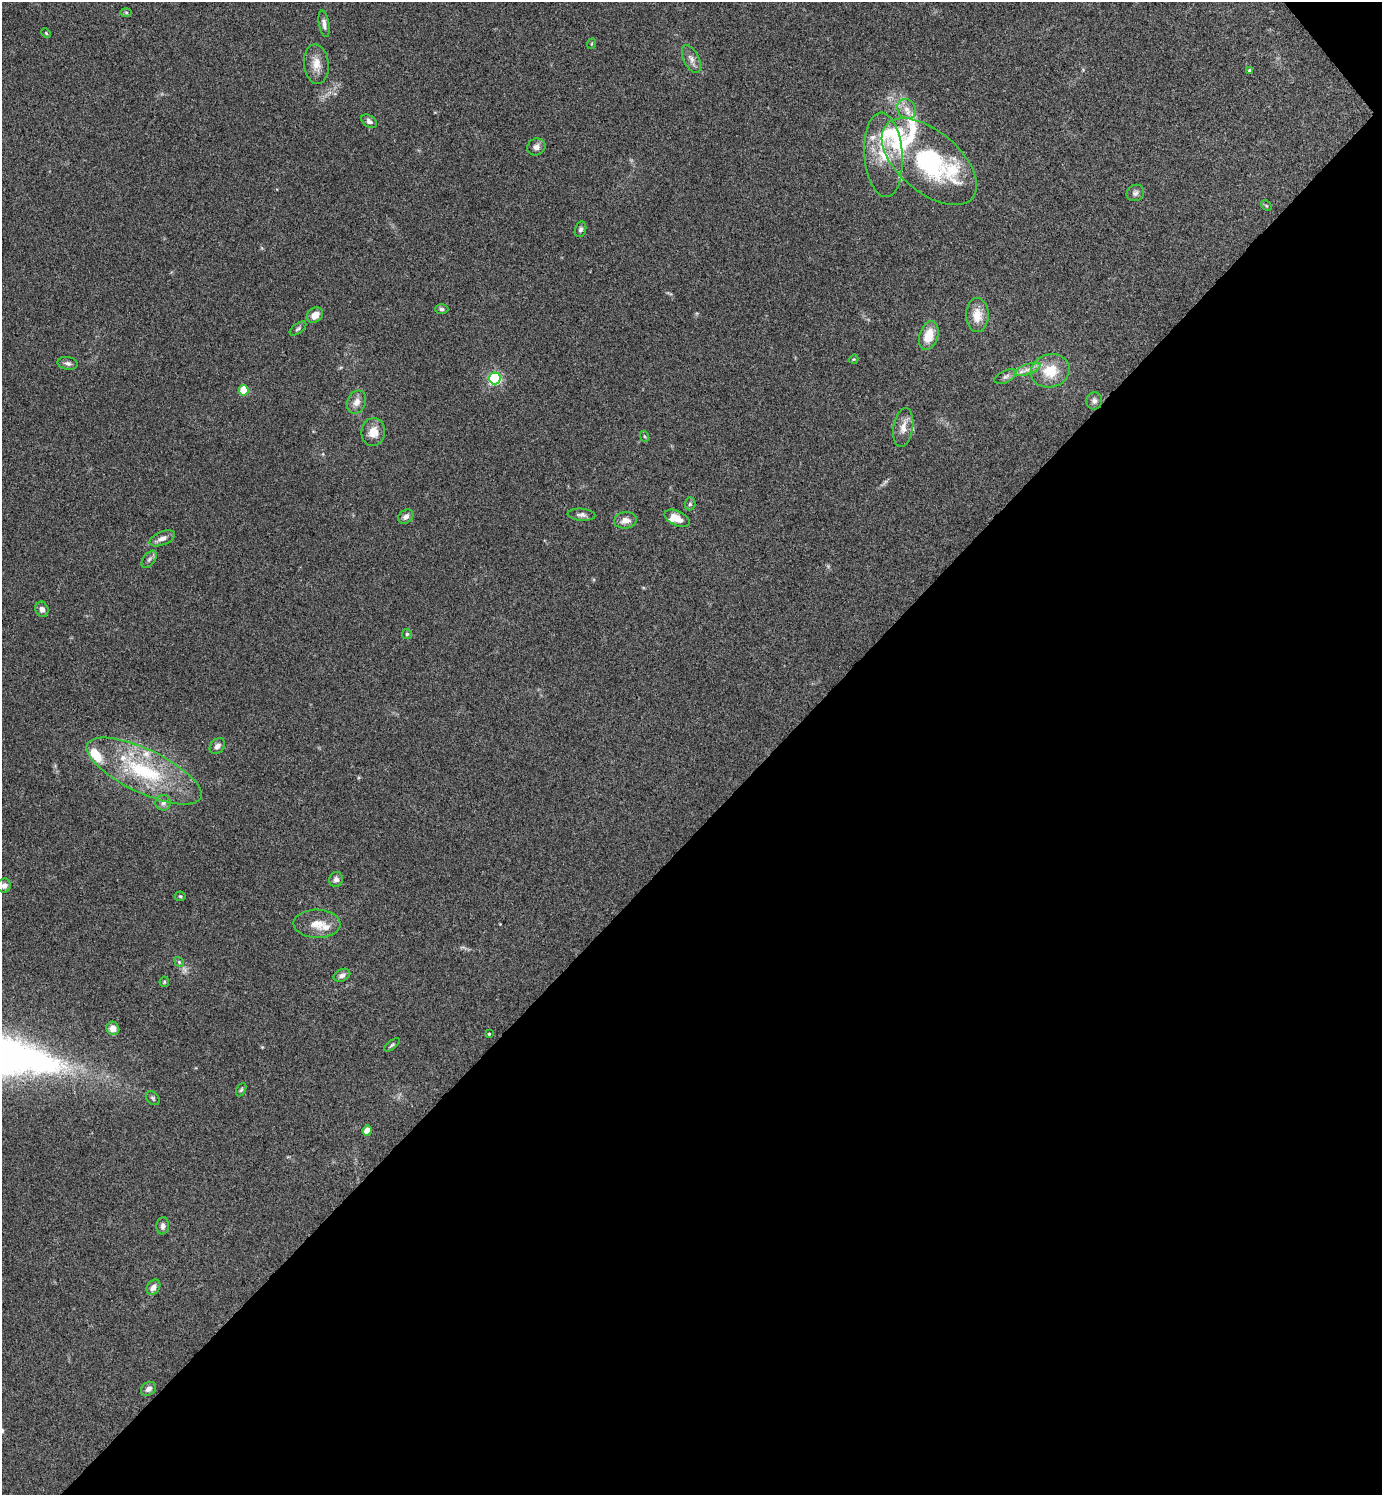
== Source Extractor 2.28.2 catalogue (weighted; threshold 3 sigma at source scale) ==
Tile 12 of 4 x 4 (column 4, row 3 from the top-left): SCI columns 4301-5680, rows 1499-2991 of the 5980 x 5981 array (HDU 1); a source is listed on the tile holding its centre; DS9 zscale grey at full resolution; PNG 1384 x 1497 px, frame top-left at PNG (2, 2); each listed source drawn as its Kron ellipse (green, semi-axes under 4 px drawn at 4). Shown black and unused: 45% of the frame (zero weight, under 3 of 4 exposures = <1% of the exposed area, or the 3 px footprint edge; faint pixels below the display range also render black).
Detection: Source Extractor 2.28.2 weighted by HDU 2 'WHT'; one run over the whole footprint, this tile lists its part. Background 0.115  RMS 0.0066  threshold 0.0295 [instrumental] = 3 sigma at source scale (4.5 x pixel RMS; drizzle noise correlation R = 1.50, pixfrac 1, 0.05/0.05 arcsec/px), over >= 5 px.
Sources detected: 72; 1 too faint to see at this stretch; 1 inside a brighter object's white glare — neither listed nor drawn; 10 inside a brighter listed object's ellipse — not listed separately; the other 60 listed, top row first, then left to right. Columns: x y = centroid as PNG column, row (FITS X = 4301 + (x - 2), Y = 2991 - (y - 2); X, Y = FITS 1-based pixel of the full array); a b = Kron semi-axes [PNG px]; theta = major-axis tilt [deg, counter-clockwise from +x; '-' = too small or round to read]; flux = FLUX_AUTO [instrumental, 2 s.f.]
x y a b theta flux
126 12 6 4 -1 0.92
324 24 13 5 -80 2.8
46 33 5 3 - 0.65
591 44 5 3 - 0.57
691 59 15 7 -64 3.7
316 64 20 12 -84 8.3
1249 70 3 3 - 0.77
906 109 10 9 - 5
369 121 8 5 -36 2.1
536 147 9 8 - 3.1
883 155 42 19 -86 23
929 162 57 30 -40 88
1135 193 9 8 - 2.2
1266 206 6 4 -45 0.79
581 229 8 5 72 1.7
442 309 7 5 -1 1.3
315 315 9 7 37 5.8
977 315 17 11 89 10
298 329 9 5 37 1.4
929 335 15 9 71 12
854 359 5 3 - 0.63
68 363 10 6 -10 2.2
1027 369 14 5 20 3.7
1050 371 19 16 15 17
1006 377 12 6 24 2.2
495 378 6 6 - 100
244 390 5 5 - 25
1094 401 9 8 - 2.6
357 402 12 9 66 4.8
903 427 19 10 80 6.8
373 432 14 12 83 8.4
644 436 5 3 - 0.68
690 504 6 5 - 1.2
581 515 14 6 -4 2.6
406 517 8 6 39 3
677 518 13 7 -25 7.4
625 520 11 8 8 5.3
162 538 13 6 22 3.9
149 559 10 5 52 1.9
42 609 8 6 -69 2.8
407 634 5 5 - 1.1
217 746 9 6 48 2.7
144 771 63 21 -26 63
163 803 8 7 - 2.8
336 879 7 7 - 2.6
4 885 7 6 - 3
180 896 5 5 - 0.84
317 924 23 14 -1 10
179 962 5 4 - 0.85
342 975 9 6 26 2.5
164 982 5 5 - 0.88
113 1028 7 6 - 5.1
489 1034 3 3 - 0.7
392 1045 9 4 39 1.2
241 1090 7 4 62 1.1
153 1098 8 6 -45 1.4
367 1130 5 4 - 11
163 1226 8 6 86 2.2
153 1287 8 6 57 4
148 1389 8 6 35 2.9